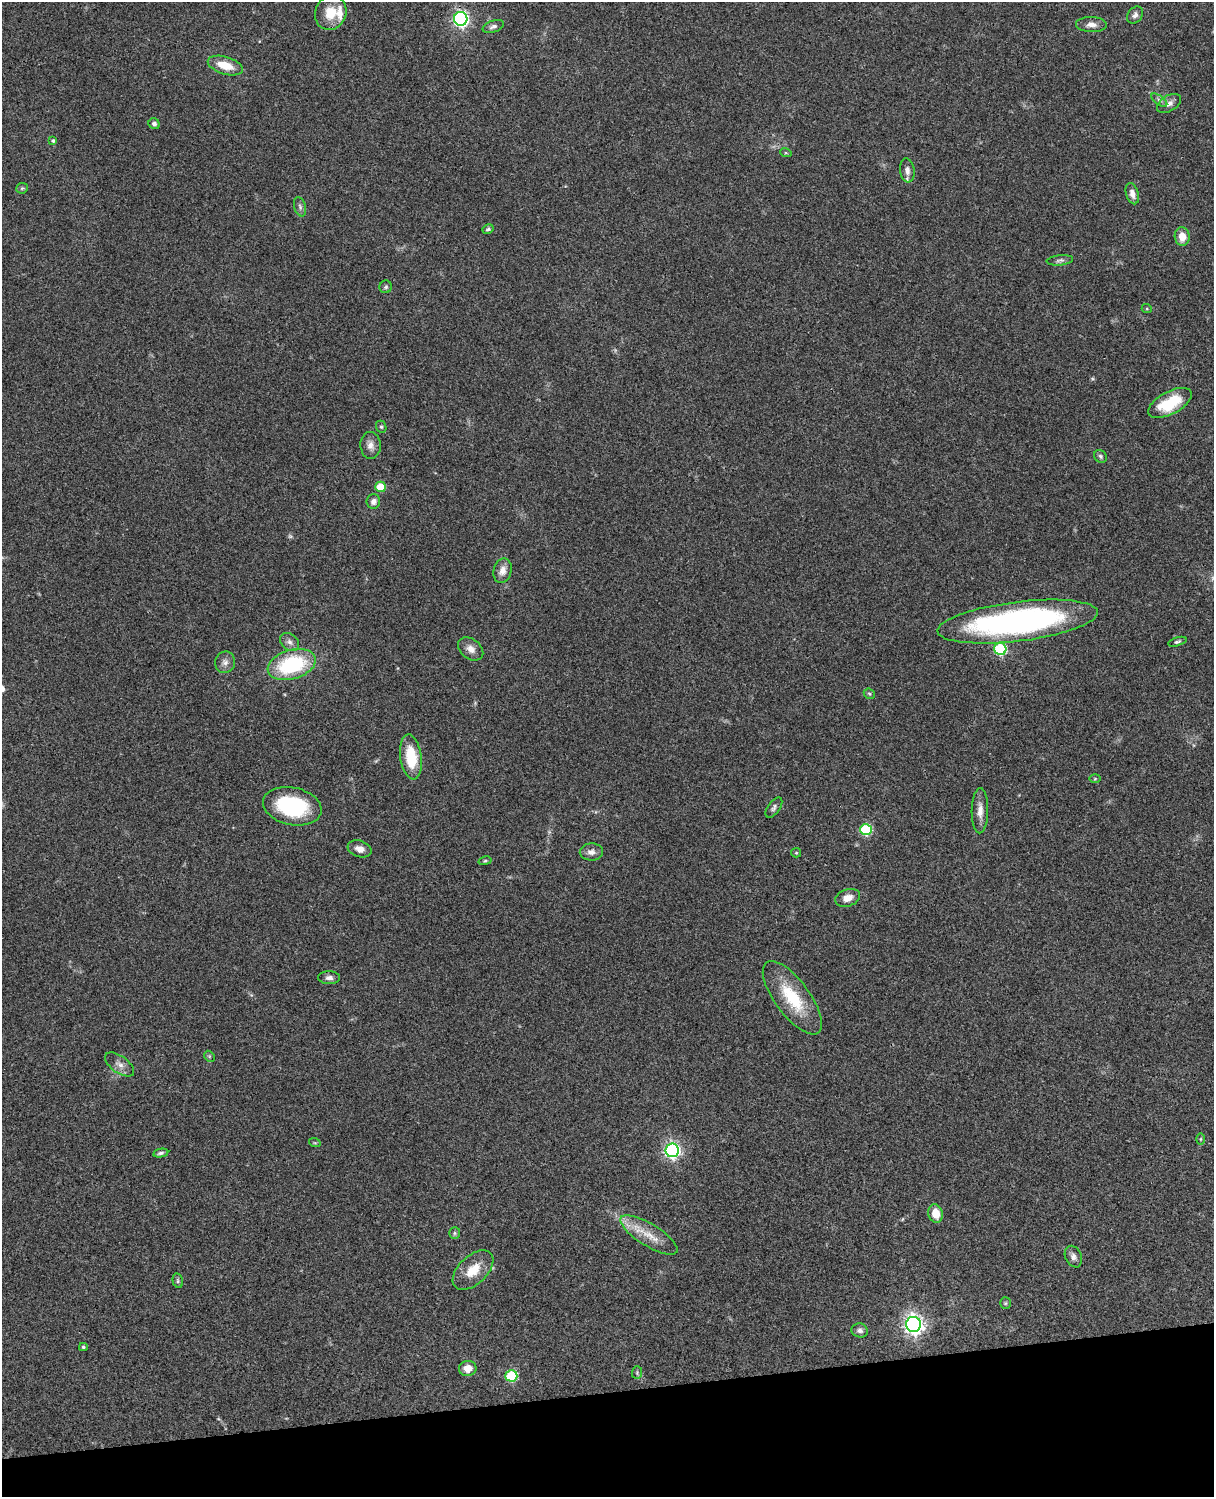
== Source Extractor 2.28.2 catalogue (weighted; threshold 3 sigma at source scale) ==
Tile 10 of 4 x 3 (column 2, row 3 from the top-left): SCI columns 1333-2544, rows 278-1772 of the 5087 x 4927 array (HDU 1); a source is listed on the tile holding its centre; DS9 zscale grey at full resolution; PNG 1216 x 1499 px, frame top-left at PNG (2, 2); each listed source drawn as its Kron ellipse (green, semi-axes under 4 px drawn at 4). Shown black and unused: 7% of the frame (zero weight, under 3 of 4 exposures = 6% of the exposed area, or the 3 px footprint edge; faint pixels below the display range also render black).
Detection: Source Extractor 2.28.2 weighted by HDU 2 'WHT'; one run over the whole footprint, this tile lists its part. Background 0.0768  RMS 0.0057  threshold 0.0259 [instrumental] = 3 sigma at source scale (4.5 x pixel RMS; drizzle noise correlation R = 1.50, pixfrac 1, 0.05/0.05 arcsec/px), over >= 5 px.
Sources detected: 69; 1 too faint to see at this stretch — neither listed nor drawn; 1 inside a brighter listed object's ellipse — not listed separately; the other 67 listed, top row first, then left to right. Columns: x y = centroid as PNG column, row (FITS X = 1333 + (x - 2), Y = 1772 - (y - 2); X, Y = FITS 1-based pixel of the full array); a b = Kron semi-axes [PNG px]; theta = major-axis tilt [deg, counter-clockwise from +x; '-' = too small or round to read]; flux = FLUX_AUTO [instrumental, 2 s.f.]
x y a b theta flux
331 13 17 15 67 12
1135 15 9 7 52 2.4
461 19 7 6 - 170
1091 25 15 7 -2 3.8
493 26 11 5 18 1.9
225 66 18 9 -17 11
1159 100 9 4 -36 1.6
1169 103 13 8 31 3.2
154 124 6 5 - 1.5
53 141 4 4 - 1.1
786 153 6 3 -18 0.59
907 170 12 7 -82 3.1
22 188 6 5 - 0.87
1132 194 11 6 -74 3.3
300 207 10 5 -74 1.7
488 229 6 4 29 0.91
1182 236 9 7 -86 6.6
1060 260 13 5 5 1.7
386 287 6 6 - 1.1
1147 309 5 3 - 0.59
1170 403 24 11 28 24
381 427 6 5 - 0.93
371 445 13 10 -87 3.9
1100 456 7 6 - 1.2
380 487 5 5 - 18
373 501 7 6 - 2.4
502 571 12 9 75 4.5
1018 622 81 19 7 180
290 642 10 8 -41 2.8
1177 642 9 4 16 1.1
471 649 14 10 -38 4.2
1000 649 6 6 - 55
225 662 11 10 - 3.1
292 665 24 14 16 49
869 694 6 5 - 0.85
411 757 22 10 -82 20
1095 779 5 3 - 0.53
292 806 30 18 -12 48
774 808 12 6 54 1.7
980 811 22 8 89 5.4
866 830 6 5 - 42
360 849 12 8 -19 3.7
591 852 11 8 2 3.3
796 853 5 4 - 0.63
485 861 6 4 14 0.85
848 898 13 8 18 4.9
329 978 11 6 0 2.6
792 998 44 17 -54 27
209 1056 6 4 -45 0.76
120 1064 17 8 -36 3.9
1200 1139 5 3 - 0.61
315 1143 6 3 -18 0.6
672 1150 7 7 - 150
161 1153 8 4 10 1.3
936 1214 9 7 -77 8.7
455 1233 6 5 - 0.93
649 1235 33 11 -32 12
1073 1257 11 8 -65 2.6
473 1270 24 14 43 12
178 1281 7 5 -76 1
1005 1303 6 5 - 0.86
913 1324 7 7 - 310
860 1330 8 7 - 2.1
83 1347 4 3 - 0.75
468 1368 9 7 3 5.7
637 1373 6 5 - 0.93
511 1376 6 5 - 39